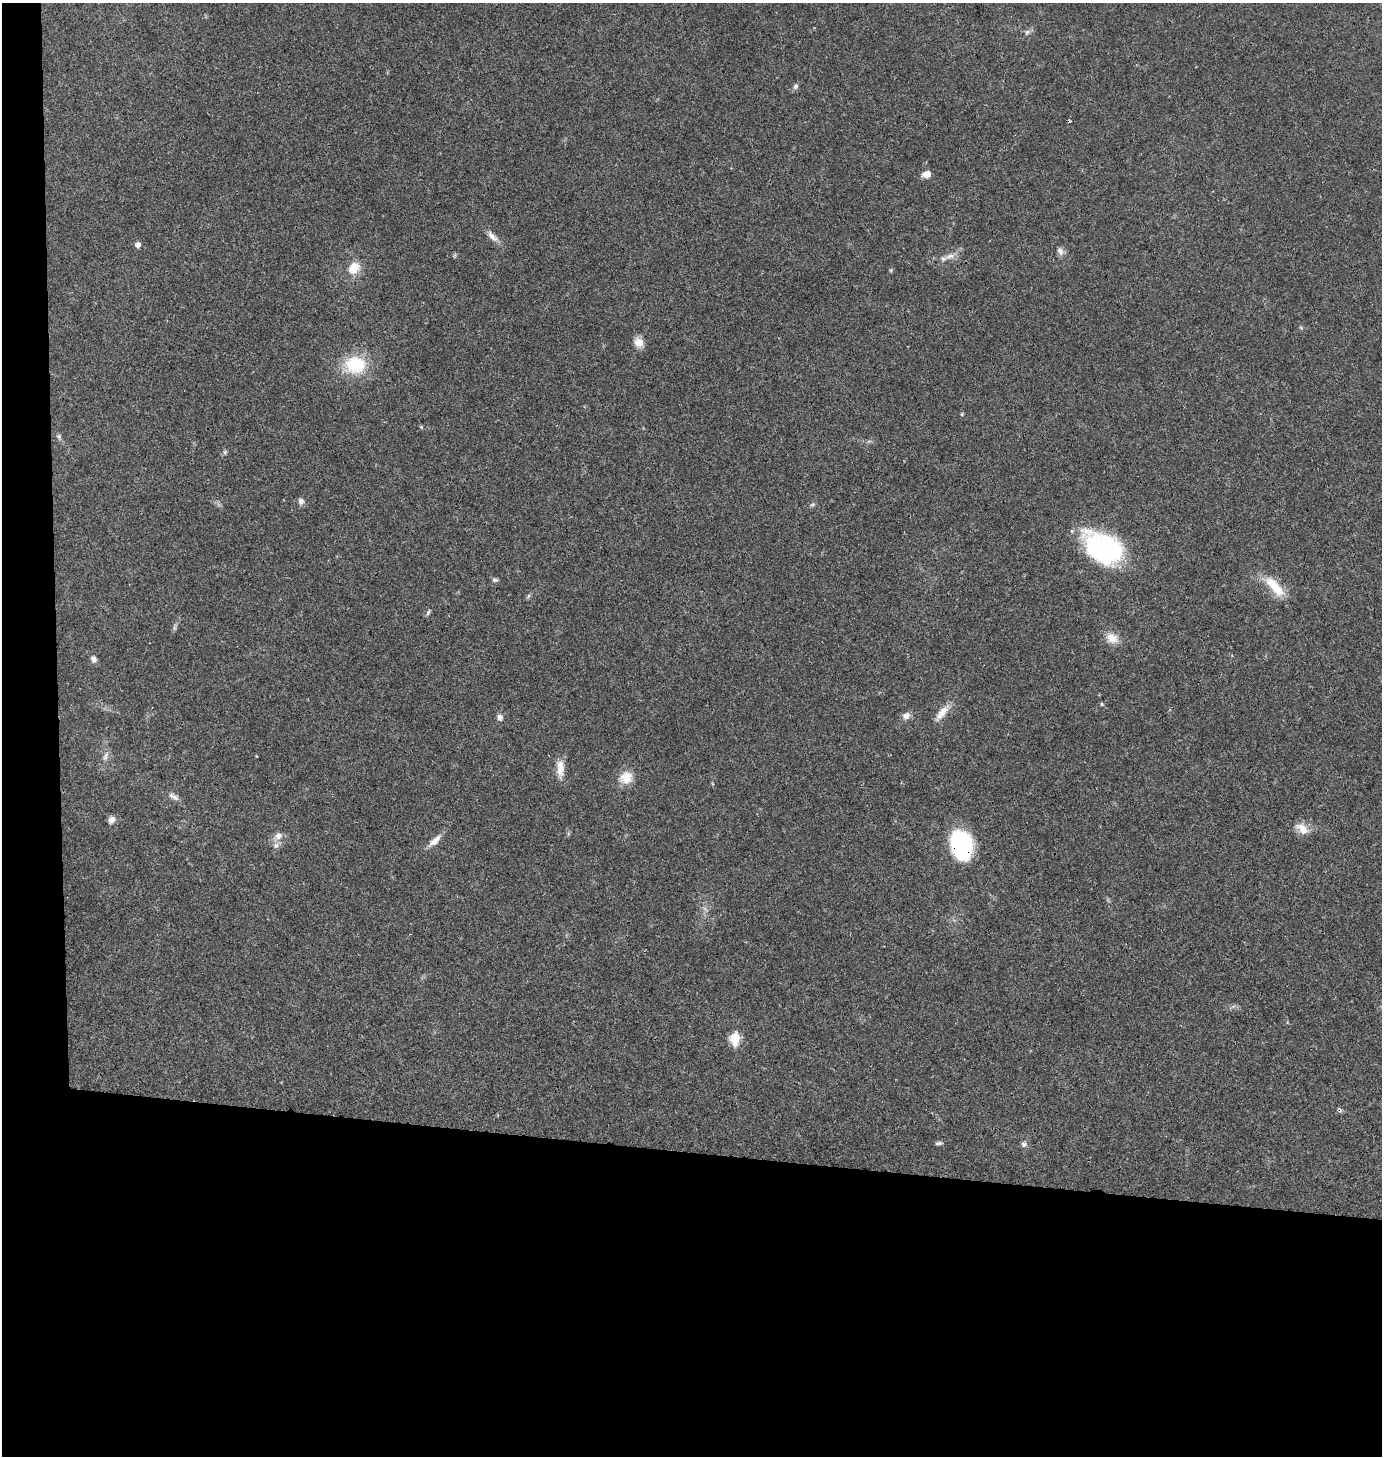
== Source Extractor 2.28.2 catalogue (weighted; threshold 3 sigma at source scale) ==
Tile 7 of 3 x 3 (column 1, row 3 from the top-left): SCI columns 148-1527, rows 2-1455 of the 4386 x 4366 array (HDU 1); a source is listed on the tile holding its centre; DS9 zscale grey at full resolution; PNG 1384 x 1458 px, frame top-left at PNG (2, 3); no overlay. Shown black and unused: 24% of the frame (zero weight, under 3 of 4 exposures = <1% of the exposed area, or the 3 px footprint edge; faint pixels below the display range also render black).
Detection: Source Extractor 2.28.2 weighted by HDU 2 'WHT'; one run over the whole footprint, this tile lists its part. Background 0.0234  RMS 0.0023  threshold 0.0104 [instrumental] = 3 sigma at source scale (4.5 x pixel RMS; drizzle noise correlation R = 1.50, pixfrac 1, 0.05/0.05 arcsec/px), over >= 5 px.
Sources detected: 44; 2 cosmic-ray / hot-pixel residue — not listed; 1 inside a brighter listed object's ellipse — not listed separately; the other 41 listed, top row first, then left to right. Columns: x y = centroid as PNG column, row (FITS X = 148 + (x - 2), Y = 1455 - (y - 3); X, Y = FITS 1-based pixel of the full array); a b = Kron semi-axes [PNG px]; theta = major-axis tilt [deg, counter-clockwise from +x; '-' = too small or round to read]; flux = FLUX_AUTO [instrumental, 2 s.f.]
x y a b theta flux
1027 32 8 6 73 0.62
796 86 9 6 59 0.63
926 174 9 7 15 1.9
492 236 19 7 -46 1.6
138 245 5 5 - 1.1
1060 251 12 8 -64 1
455 255 6 4 71 0.28
950 256 16 7 13 1.6
354 268 15 11 48 4.1
639 342 11 10 - 2.2
355 365 28 22 -2 10
962 414 5 4 - 0.25
421 427 5 4 - 0.25
59 437 7 5 -70 0.52
224 452 6 4 -90 0.39
301 501 9 7 88 0.9
812 505 6 4 19 0.37
1103 548 44 28 -30 35
495 580 7 5 -9 0.55
1275 587 32 11 -47 5.9
528 596 7 4 71 0.38
428 612 8 4 65 0.46
174 628 7 4 -72 0.38
1112 638 18 13 -34 2.8
93 659 9 7 -71 0.98
1102 704 5 4 - 0.27
942 713 27 9 50 2.7
906 716 10 8 30 1.3
500 717 9 7 -61 0.9
105 756 13 6 70 1
560 769 23 9 90 2.8
626 777 17 16 - 3.6
174 796 17 6 -32 1.2
111 820 8 7 - 1.2
1302 829 17 10 -38 2.8
278 836 11 9 46 1.6
435 841 20 8 41 2
961 845 29 19 -75 23
735 1038 8 6 87 8.4
939 1143 9 4 9 0.52
1024 1144 7 7 - 0.76
Overlapping masked pixels (flux is a lower limit): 1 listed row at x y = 961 845